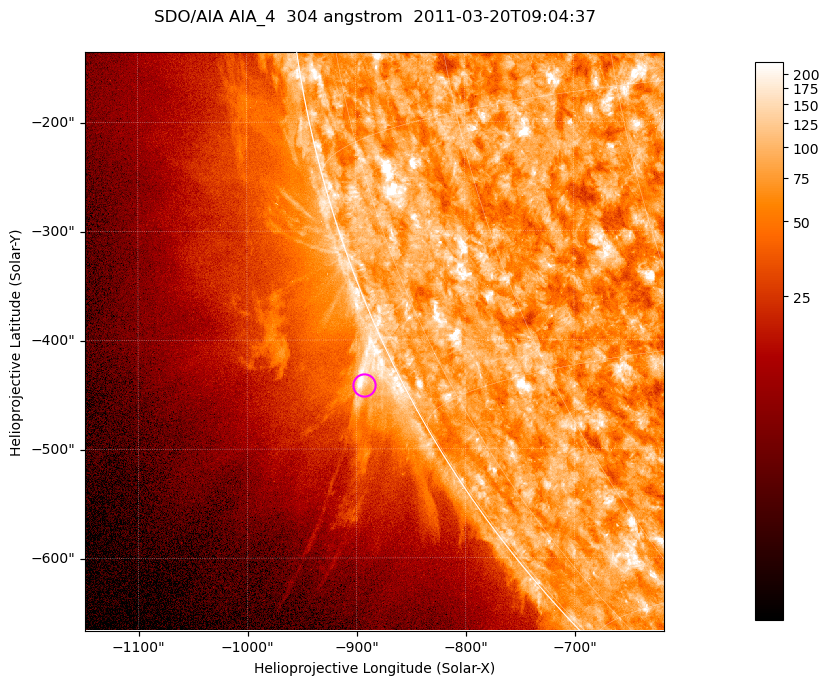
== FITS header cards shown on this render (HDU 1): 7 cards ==
TELESCOP= 'SDO/AIA '           / For AIA: SDO/AIA
INSTRUME= 'AIA_4   '           / For AIA: AIA_ATA1, AIA_ATA2, AIA_ATA3 or AIA_AT
WAVELNTH=                  304 / [angstrom] Wavelength
WAVEUNIT= 'angstrom'           / Wavelength unit: angstrom
DATE-OBS= '2011-03-20T09:04:37.961' / [ISO] Date when observation started; ISO 8
CTYPE1  = 'HPLN-TAN'           / CTYPE1; Typically HPLN
CTYPE2  = 'HPLT-TAN'           / CTYPE2; Typically HPLT

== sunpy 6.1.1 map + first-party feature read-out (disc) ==
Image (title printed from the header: SDO/AIA AIA_4  304 angstrom  2011-03-20T09:04:37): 885 x 885 px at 0.6 arcsec/px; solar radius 964 arcsec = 1605 px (partial field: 4.4% of the solar disc is inside the frame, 46% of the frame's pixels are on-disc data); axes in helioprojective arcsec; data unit not stated in the header (colour bar unlabelled)
Orientation: roll -0.132 deg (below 1 deg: not rotated)
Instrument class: DISC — disc imager (sunpy class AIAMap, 304 A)
Bright regions (active regions / flare kernels): reference = the on-disc median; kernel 7 px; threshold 5 sigma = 128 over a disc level ~77.8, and >= 1.15x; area >= 783 px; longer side >= 11 px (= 6.6 arcsec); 0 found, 0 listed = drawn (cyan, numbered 1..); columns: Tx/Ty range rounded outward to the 2 arcsec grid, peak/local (2 s.f.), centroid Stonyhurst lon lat
Off-limb structures (1.02-1.3 R_sun): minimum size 391 px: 3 found; the strongest spans PA ~115..120 deg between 1.02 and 1.06 R_sun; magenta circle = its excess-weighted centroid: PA ~115 deg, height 1.03 R_sun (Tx ~-892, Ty ~-442 arcsec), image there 3.3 x the reference